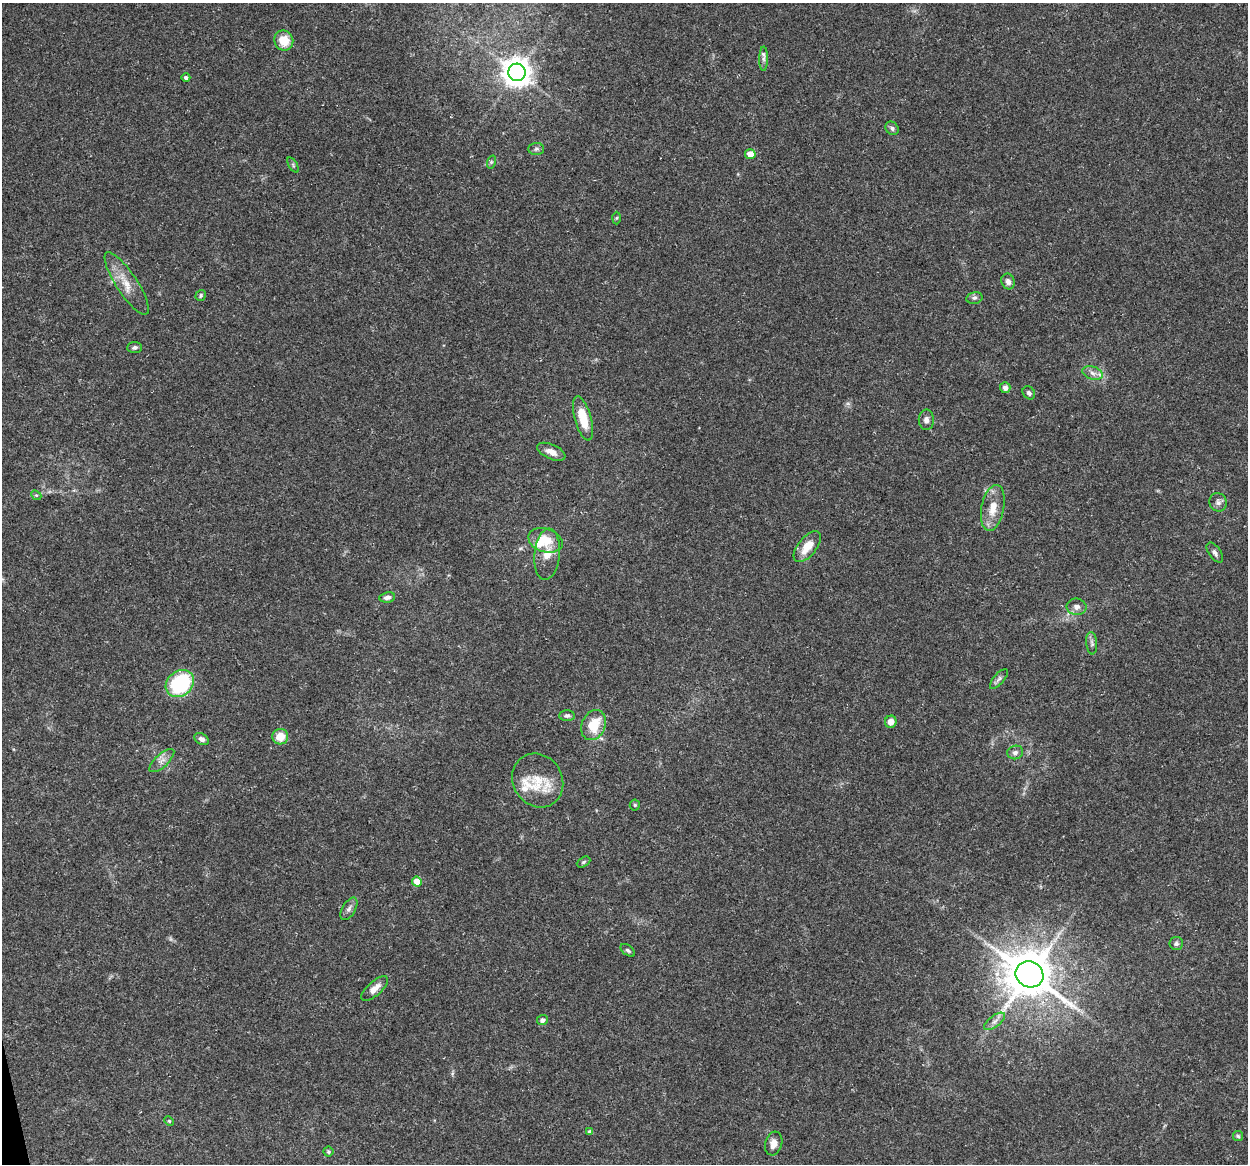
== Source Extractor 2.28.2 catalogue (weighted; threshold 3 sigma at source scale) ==
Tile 7 of 4 x 4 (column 3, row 2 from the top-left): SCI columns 2491-3736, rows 2359-3520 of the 4981 x 4766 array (HDU 1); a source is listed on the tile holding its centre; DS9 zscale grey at full resolution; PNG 1250 x 1166 px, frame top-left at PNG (2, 3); each listed source drawn as its Kron ellipse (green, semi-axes under 4 px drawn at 4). Shown black and unused: <1% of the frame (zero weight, under 3 of 5 exposures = <1% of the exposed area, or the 3 px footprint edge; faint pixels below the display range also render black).
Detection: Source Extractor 2.28.2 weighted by HDU 2 'WHT'; one run over the whole footprint, this tile lists its part. Background 0.025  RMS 0.0033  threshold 0.0147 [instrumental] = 3 sigma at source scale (4.5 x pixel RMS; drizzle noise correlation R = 1.50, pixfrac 1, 0.0396/0.0396 arcsec/px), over >= 5 px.
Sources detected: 60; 4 inside a brighter listed object's ellipse — not listed separately; the other 56 listed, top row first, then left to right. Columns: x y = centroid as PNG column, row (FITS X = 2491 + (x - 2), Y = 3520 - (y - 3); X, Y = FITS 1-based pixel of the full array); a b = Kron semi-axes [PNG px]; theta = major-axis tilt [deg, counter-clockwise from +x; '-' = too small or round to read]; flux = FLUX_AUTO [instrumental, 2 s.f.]
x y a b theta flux
284 40 10 9 - 5.5
764 59 12 4 89 1
517 72 9 8 - 450
186 78 4 4 - 0.69
892 128 7 6 - 0.8
536 149 7 6 - 0.84
750 154 5 5 - 3.7
491 162 7 4 72 0.5
293 165 8 3 -59 0.45
617 218 6 4 88 0.42
1008 281 8 6 -69 1.4
127 283 37 10 -57 6.1
201 295 5 5 - 0.61
974 298 8 6 13 0.83
135 347 7 5 4 0.91
1093 373 11 6 -17 1.7
1005 388 5 5 - 1.3
1029 393 7 5 -48 0.84
583 418 23 8 -74 7.6
926 420 10 7 89 1.5
551 452 15 7 -24 2.7
36 495 5 4 - 0.44
1218 502 9 8 - 1.3
993 508 23 11 79 5.5
545 540 17 11 -17 6.9
807 547 18 9 51 5.2
1215 553 11 6 -55 1.1
547 554 26 12 84 4.9
387 597 8 5 8 1.1
1077 607 10 8 -7 1.6
1092 643 11 5 -84 1
999 679 12 5 49 1.1
180 684 15 12 40 29
567 716 8 5 4 0.73
891 722 6 5 - 2.5
594 725 16 12 66 8.3
280 737 8 8 - 4.5
201 739 8 5 -28 1.4
1015 752 8 6 17 1.2
162 761 16 6 43 2
538 781 28 24 -57 9.8
635 805 5 5 - 0.46
584 862 7 4 28 0.55
417 881 5 5 - 4.9
349 909 12 6 60 1.3
1176 943 7 6 - 1
628 950 8 5 -37 0.67
1029 974 14 12 -29 1400
375 989 17 7 42 2.9
542 1020 5 5 - 1.2
995 1021 12 5 37 1.5
169 1121 5 4 - 0.37
590 1132 4 4 - 1
1238 1136 5 5 - 0.55
774 1144 12 8 74 2.6
328 1152 5 5 - 0.55